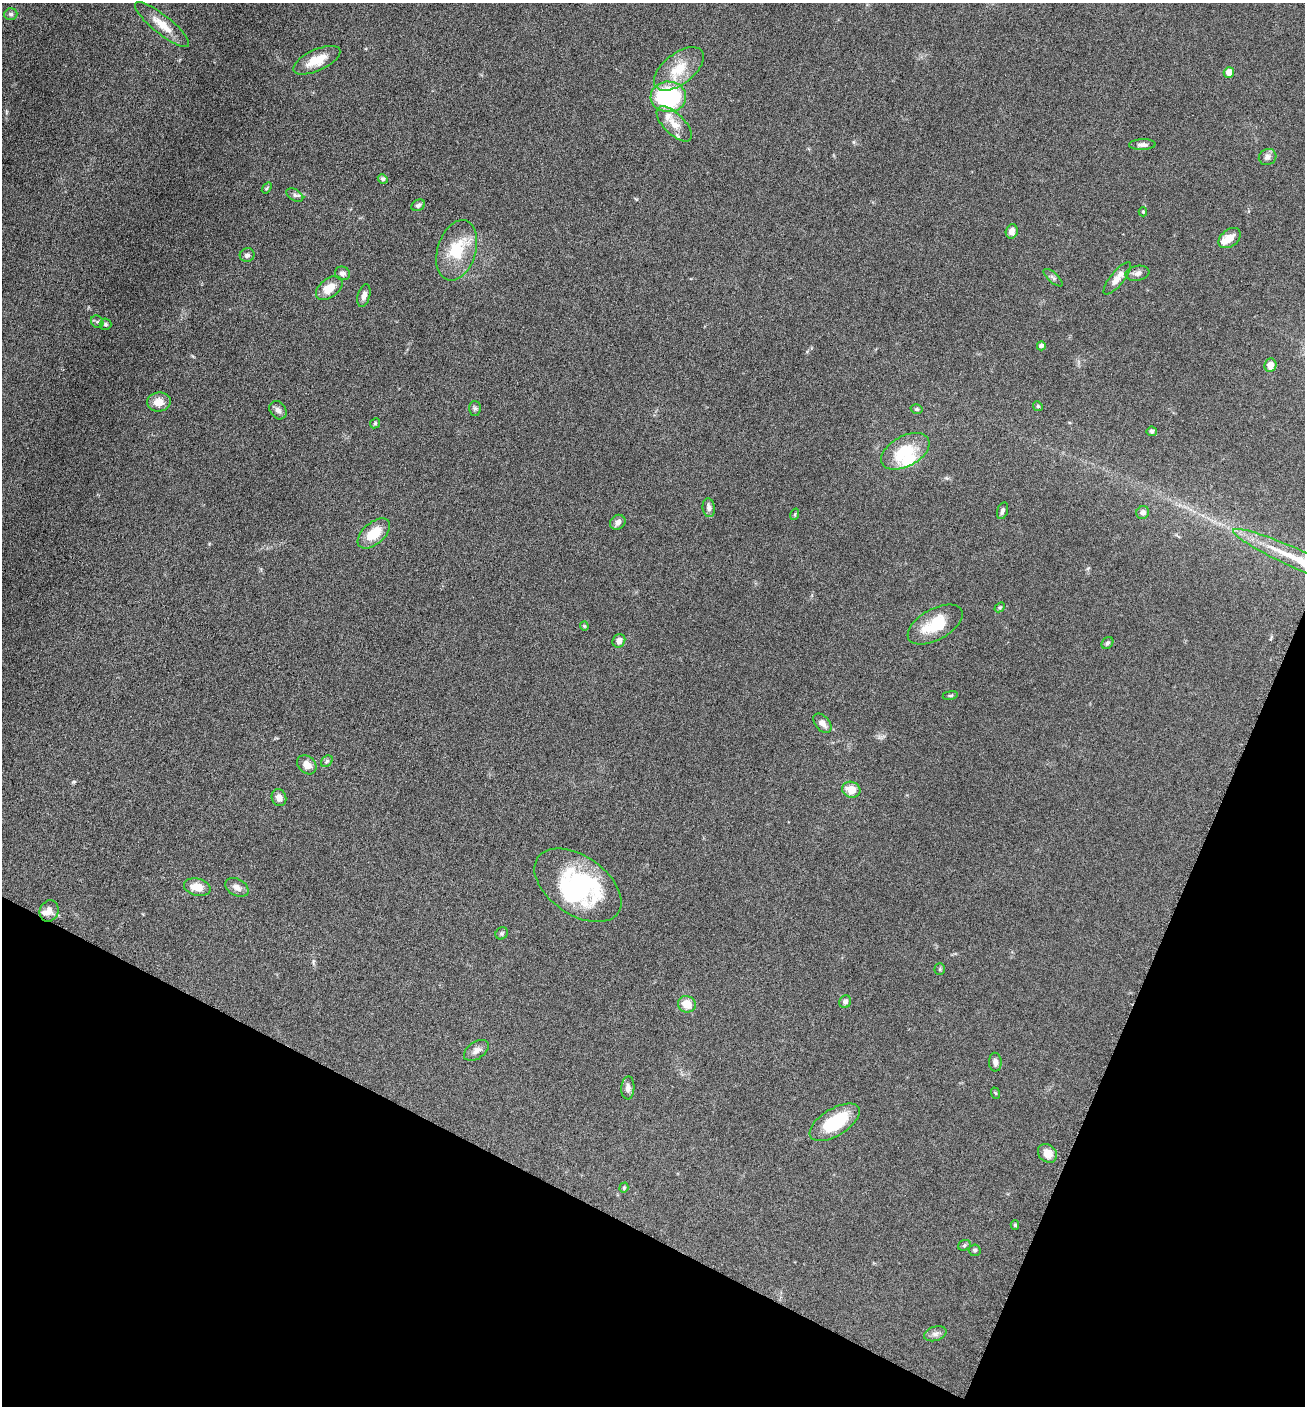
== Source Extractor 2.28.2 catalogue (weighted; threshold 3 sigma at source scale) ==
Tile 15 of 4 x 4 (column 3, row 4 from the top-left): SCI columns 2892-4194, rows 6-1409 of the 5649 x 5632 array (HDU 1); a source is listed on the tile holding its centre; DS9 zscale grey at full resolution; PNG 1307 x 1408 px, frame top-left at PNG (2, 3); each listed source drawn as its Kron ellipse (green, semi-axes under 4 px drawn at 4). Shown black and unused: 21% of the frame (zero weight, under 6 of 12 exposures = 1% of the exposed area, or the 3 px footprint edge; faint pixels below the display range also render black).
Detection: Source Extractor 2.28.2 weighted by HDU 2 'WHT'; one run over the whole footprint, this tile lists its part. Background 0.0873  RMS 0.0038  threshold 0.0156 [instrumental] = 3 sigma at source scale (4.09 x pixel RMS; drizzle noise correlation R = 1.36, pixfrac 0.8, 0.05/0.05 arcsec/px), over >= 5 px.
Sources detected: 79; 2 inside a brighter object's white glare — neither listed nor drawn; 4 inside a brighter listed object's ellipse — not listed separately; the other 73 listed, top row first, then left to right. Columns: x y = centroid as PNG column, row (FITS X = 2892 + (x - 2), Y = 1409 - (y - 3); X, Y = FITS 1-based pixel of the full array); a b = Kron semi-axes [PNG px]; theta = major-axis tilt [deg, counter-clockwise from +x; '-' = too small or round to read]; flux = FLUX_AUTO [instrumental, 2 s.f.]
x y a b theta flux
11 14 6 6 - 0.78
162 25 34 9 -39 6.1
317 60 25 10 25 6.6
679 69 29 15 38 10
1229 72 5 5 - 3.6
668 97 18 15 -2 48
674 124 22 10 -45 5
1142 145 13 5 1 1.4
1268 157 9 8 - 1.6
383 179 5 4 - 0.82
267 188 6 3 53 0.4
295 195 9 5 -31 1
418 205 7 5 29 0.94
1143 212 4 4 - 0.44
1012 231 7 6 - 2
1230 238 12 8 38 3.6
457 250 31 19 72 14
247 255 7 6 - 1
342 273 7 6 - 1.3
1137 273 12 7 9 1.6
1053 278 12 5 -42 0.91
1117 278 20 7 51 3.3
329 288 15 9 38 5.4
364 296 12 6 75 1.7
97 322 7 5 -44 0.71
106 324 6 5 - 0.69
1041 346 4 4 - 1.4
1270 365 7 6 - 3.1
159 402 12 9 7 4
1038 406 5 4 - 0.51
475 408 7 6 - 0.78
916 409 6 4 -15 0.57
278 410 10 7 -53 1.5
375 423 5 4 - 0.47
1152 431 5 5 - 0.84
905 451 26 15 29 14
709 508 9 6 -83 1.3
1002 511 9 5 74 0.93
1143 512 6 6 - 1.4
795 514 6 3 72 0.42
618 522 8 7 - 1.6
374 533 19 10 41 8.3
1299 560 72 9 -24 20
1000 607 6 4 42 0.51
935 625 30 15 29 12
584 626 4 4 - 0.35
619 641 7 6 - 2.1
1107 643 7 5 49 0.72
950 695 8 4 8 0.46
822 723 11 7 -49 2.2
327 761 6 5 - 0.71
307 765 11 8 -42 2.8
851 790 9 8 - 5.3
279 798 8 7 - 2.1
578 885 49 29 -35 44
197 887 13 8 -13 4.8
237 887 12 8 -28 2.3
49 911 11 9 65 2.7
502 933 6 5 - 0.68
940 969 6 5 - 0.47
845 1002 6 5 - 1.2
687 1004 9 8 - 5.1
476 1050 14 8 35 2
995 1062 9 6 -87 1.6
628 1088 11 6 87 1.6
995 1093 6 3 -70 0.38
835 1122 28 13 32 19
1047 1153 10 8 -40 3.6
624 1188 5 4 - 0.4
1015 1225 5 4 - 0.48
964 1245 6 5 - 0.59
975 1250 6 6 - 0.72
935 1334 11 7 18 1.6
Overlapping masked pixels (flux is a lower limit): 1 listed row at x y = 1299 560
Isophote crosses this tile's border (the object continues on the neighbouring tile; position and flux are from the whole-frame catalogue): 1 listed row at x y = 1299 560